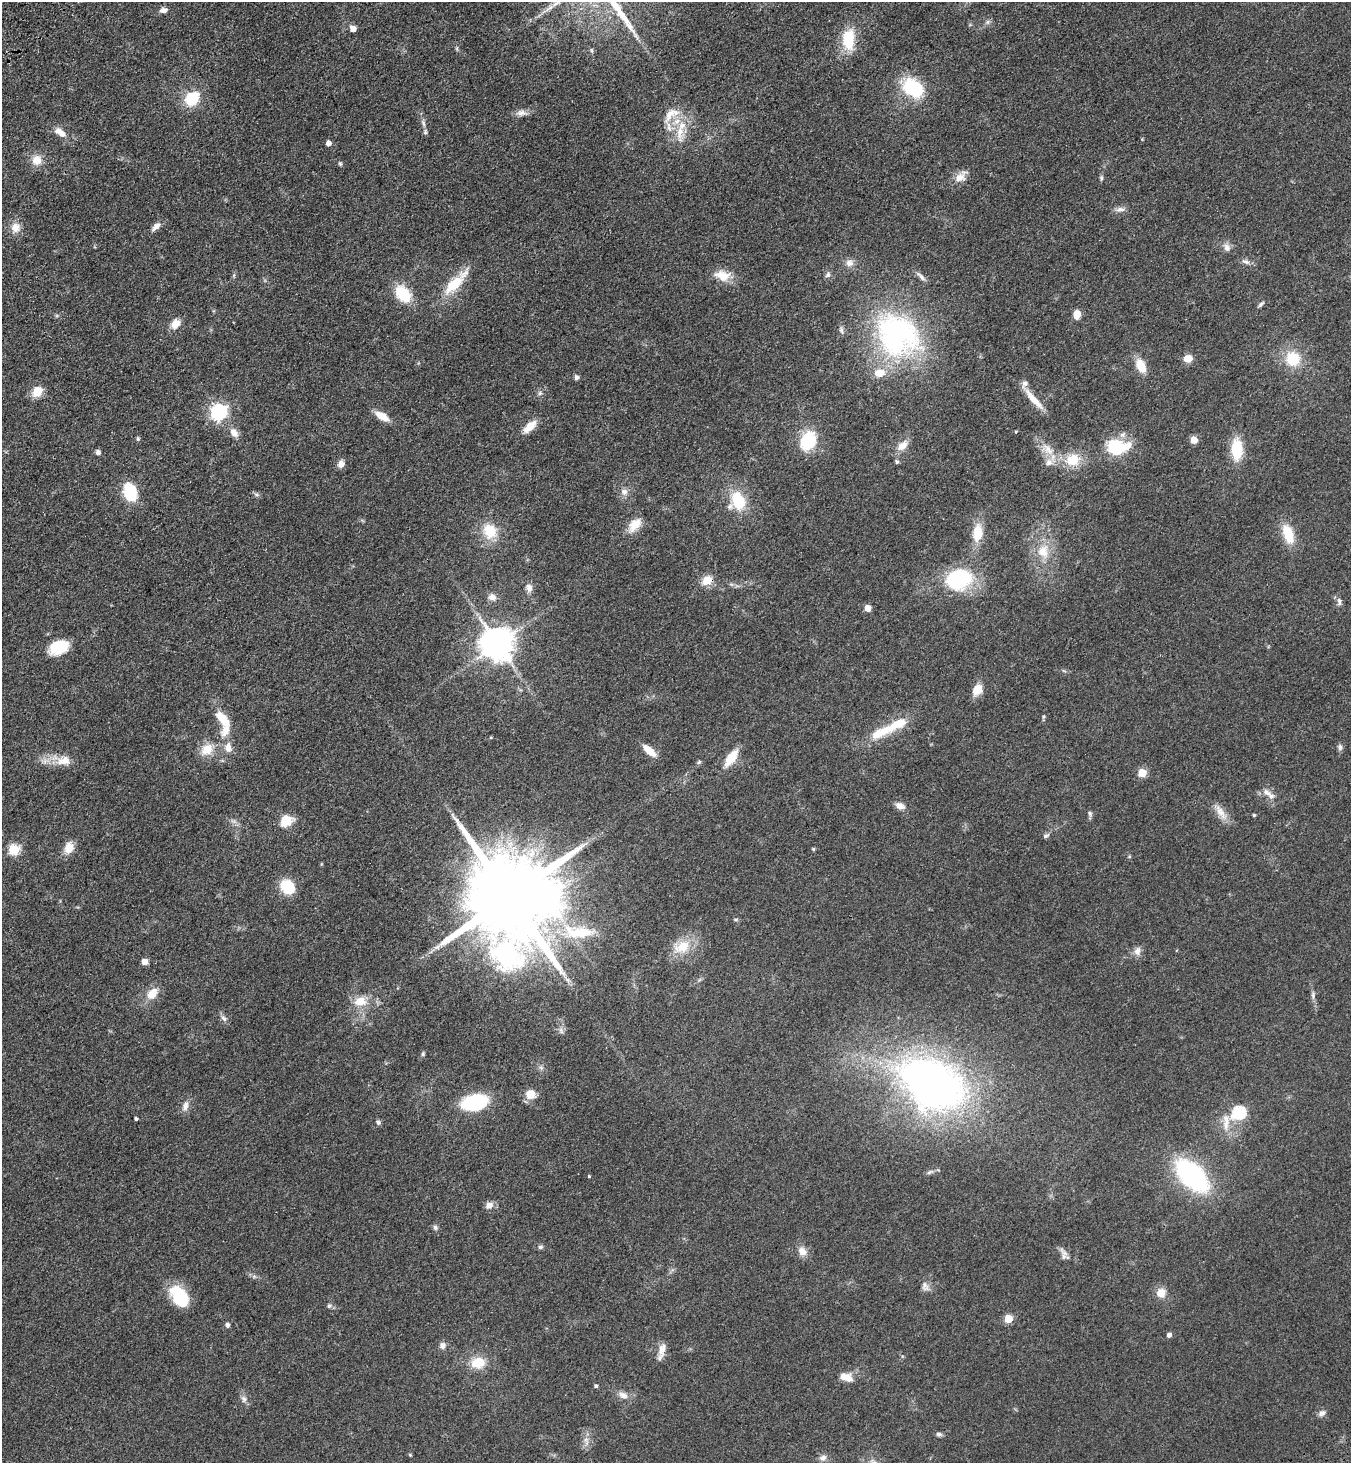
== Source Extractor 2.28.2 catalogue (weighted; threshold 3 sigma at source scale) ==
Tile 11 of 4 x 4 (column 3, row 3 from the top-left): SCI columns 3069-4417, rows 1563-3023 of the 6001 x 6046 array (HDU 1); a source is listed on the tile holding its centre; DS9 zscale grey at full resolution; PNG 1353 x 1465 px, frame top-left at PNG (2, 2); no overlay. Shown black and unused: <1% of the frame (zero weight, under 3 of 4 exposures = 6% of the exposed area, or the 3 px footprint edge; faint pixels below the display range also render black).
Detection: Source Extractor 2.28.2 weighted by HDU 2 'WHT'; one run over the whole footprint, this tile lists its part. Background 0.0589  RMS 0.006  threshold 0.0272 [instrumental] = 3 sigma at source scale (4.5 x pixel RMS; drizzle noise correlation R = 1.50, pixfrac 1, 0.05/0.05 arcsec/px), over >= 5 px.
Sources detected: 156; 3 inside a brighter object's white glare — not listed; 10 inside a brighter listed object's ellipse — not listed separately; the other 143 listed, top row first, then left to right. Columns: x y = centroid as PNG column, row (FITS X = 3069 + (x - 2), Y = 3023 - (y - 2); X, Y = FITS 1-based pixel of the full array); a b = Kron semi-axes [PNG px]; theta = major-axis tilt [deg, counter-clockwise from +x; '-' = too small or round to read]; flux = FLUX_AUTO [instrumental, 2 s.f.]
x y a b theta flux
549 8 23 5 33 5.1
164 10 8 6 7 3.2
987 22 6 6 - 1.4
353 29 5 4 - 6.5
848 39 26 15 -90 19
913 88 24 18 -36 34
192 99 17 13 43 19
521 113 15 8 1 3.6
669 114 24 12 58 9.3
423 123 11 5 -78 2.2
60 132 17 8 -37 6.1
680 132 21 9 79 9.3
328 143 5 4 - 3.4
37 160 12 12 - 6.9
340 163 6 5 - 0.88
960 177 19 11 43 5.8
1101 178 6 5 - 1.1
1120 209 12 6 4 2.7
15 227 12 11 - 5.8
156 227 13 6 42 3.4
1227 248 12 9 -65 3.2
1246 262 13 5 -17 2.2
849 263 11 9 -5 3.7
234 275 6 4 72 0.82
722 275 22 13 -12 9.3
828 275 8 6 55 1.7
921 277 15 5 -48 2.5
455 283 36 10 46 21
403 294 17 12 -49 21
1261 304 9 4 42 1.2
1077 314 7 6 - 9.1
175 324 11 8 45 7
897 335 60 52 -42 130
1188 358 8 7 - 7
1293 359 16 15 - 18
1141 366 15 9 -64 10
576 377 5 4 - 2.2
37 392 13 10 50 8.8
540 393 6 5 - 1.1
1034 399 36 7 -49 8.7
219 412 7 6 - 180
382 416 16 7 -31 8.2
530 427 17 8 44 8.2
1016 432 4 3 - 0.59
234 433 13 9 -55 4.3
138 439 5 4 - 1.1
1194 440 5 5 - 9.3
808 441 23 17 67 22
903 445 15 9 41 5.9
1116 447 22 19 -11 23
1048 449 21 10 -48 9
1237 449 21 11 -89 20
98 453 5 5 - 2.4
1073 460 16 13 12 15
897 462 5 4 - 1.3
341 464 9 7 58 3.5
130 492 17 11 -76 28
624 492 10 9 - 3.3
256 494 7 4 -19 1.1
738 501 18 15 -81 22
635 525 18 11 48 9.2
490 531 15 13 -54 17
978 533 22 11 84 12
1288 534 24 12 -70 14
1043 551 17 16 - 12
958 579 24 19 12 47
707 580 12 9 31 8.5
529 588 10 8 -81 3
492 597 9 8 - 3.4
1339 602 12 5 -83 2.1
868 608 5 5 - 6.3
497 644 9 9 - 1200
58 647 17 11 24 25
977 689 11 9 59 9
1043 717 6 4 83 0.86
222 718 18 8 -49 13
897 724 32 12 30 16
228 747 14 10 -82 5.8
1340 747 8 6 -74 1.7
207 749 13 11 34 10
649 751 15 7 -42 8.6
731 758 18 8 55 14
64 761 21 12 7 8.8
699 762 6 5 - 0.95
1142 773 5 5 - 18
1266 792 14 8 -31 3.7
900 806 10 7 -26 4.3
1221 812 24 9 -55 6.4
1090 813 7 6 - 1.4
1254 815 3 3 - 0.81
286 821 16 12 34 9.2
1046 836 8 5 28 1.4
69 848 13 10 74 7.6
813 849 4 4 - 0.74
14 850 6 5 - 39
287 887 13 10 -44 21
509 896 27 20 -69 12000
736 919 7 3 0 0.84
579 932 42 15 -5 31
437 947 10 5 26 2.5
682 947 21 13 21 14
1137 951 12 8 77 3.3
145 962 5 4 - 6.5
152 993 17 11 49 8.1
1313 995 9 5 -83 1.6
360 1001 19 13 10 9.8
224 1018 10 6 -39 2
561 1031 10 5 -64 1.7
423 1054 6 5 - 0.9
541 1068 7 4 -19 1.2
934 1083 63 47 -34 300
530 1094 11 10 - 7.7
474 1102 19 11 12 57
185 1106 13 8 71 3.6
1239 1112 7 6 - 74
136 1119 3 3 - 1.1
378 1122 6 5 - 1.4
1226 1122 28 9 -89 8.2
1192 1175 35 18 -46 98
589 1176 4 3 - 0.56
489 1205 9 8 - 3.9
435 1227 7 6 - 1.4
540 1247 7 5 13 1.3
802 1251 12 9 -44 4.7
1064 1254 18 8 -74 3.1
925 1286 13 9 -73 3.1
1161 1293 11 10 - 6.2
180 1297 22 17 -55 25
329 1306 7 6 - 1.3
1008 1319 5 5 - 17
227 1325 5 4 - 2.2
1169 1335 5 4 - 2.2
442 1345 8 7 - 2.6
662 1349 18 9 79 5.3
478 1363 16 12 8 13
844 1377 16 10 20 5
596 1386 4 4 - 1.2
623 1395 14 8 -26 4
244 1399 10 7 -81 2.3
1322 1413 10 7 29 2.3
939 1434 7 6 - 1.5
410 1455 4 4 - 0.65
823 1458 9 8 - 2.6
Overlapping masked pixels (flux is a lower limit): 1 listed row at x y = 707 580